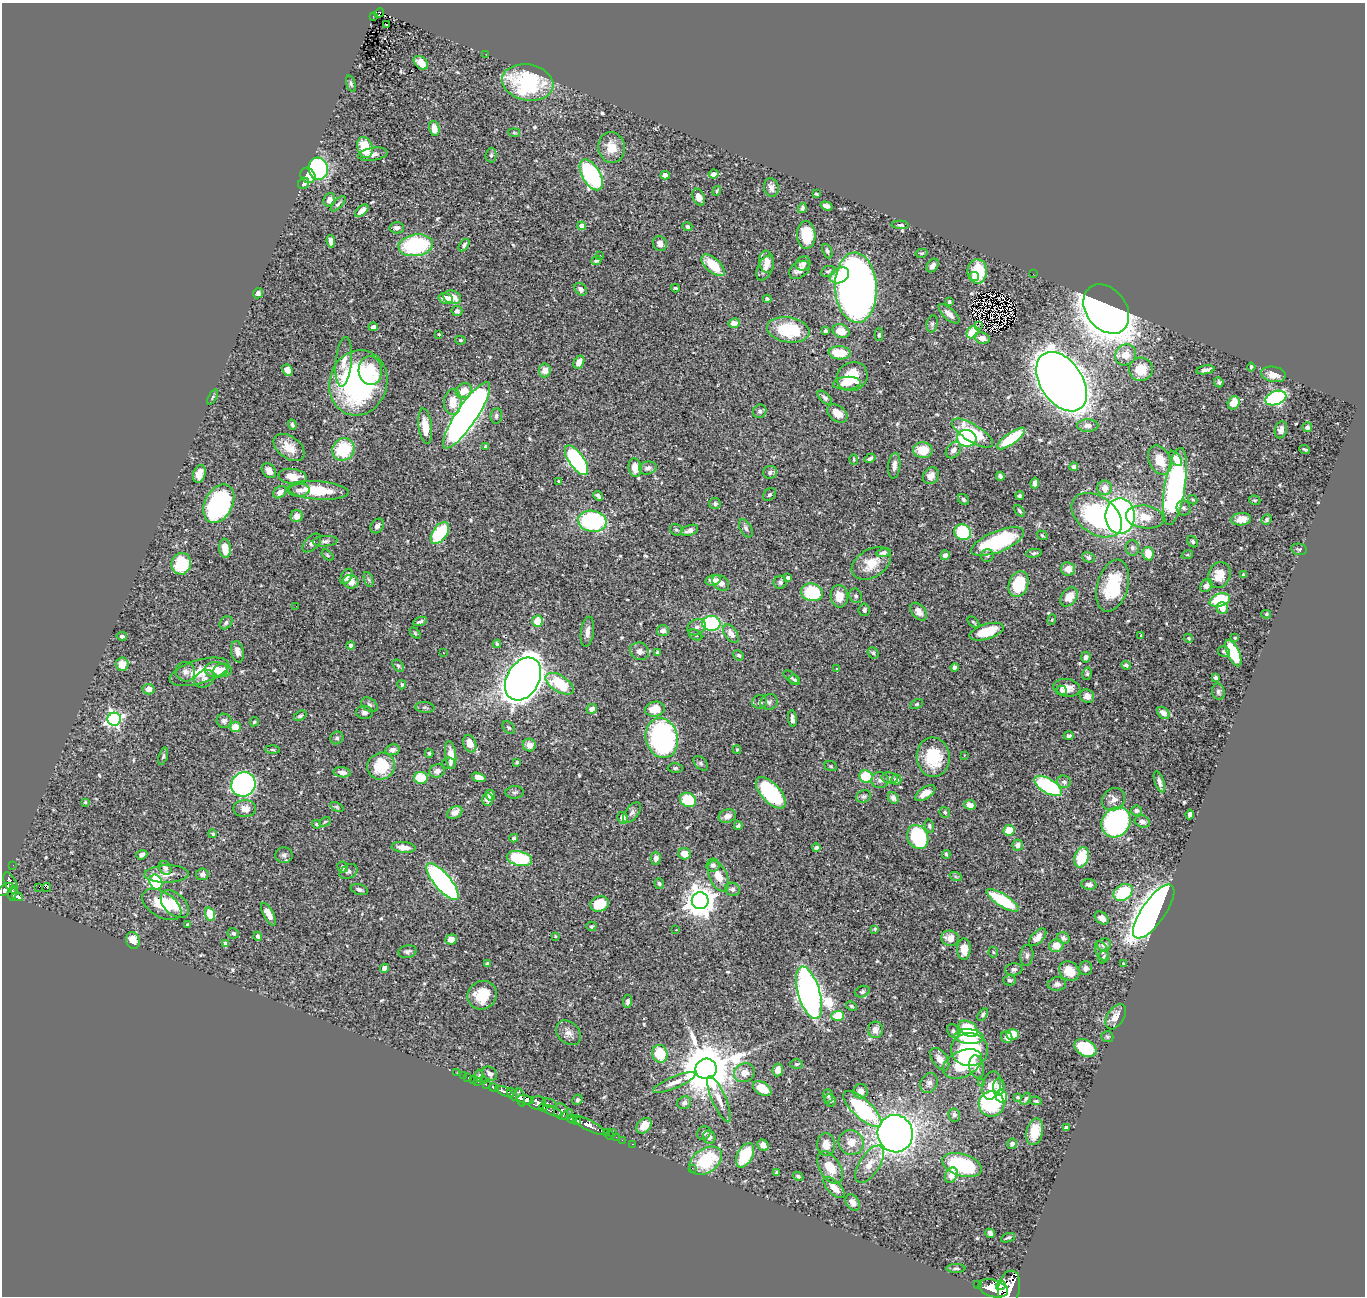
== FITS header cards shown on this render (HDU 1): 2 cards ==
NAXIS1  =                 1363
NAXIS2  =                 1294

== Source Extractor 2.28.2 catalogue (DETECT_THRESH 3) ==
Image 1363 x 1294 px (HDU 1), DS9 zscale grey, 1 PNG px = 1 image px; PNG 1367 x 1298 px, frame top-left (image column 1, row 1294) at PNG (2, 3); each listed source drawn as its Kron ellipse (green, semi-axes under 4 px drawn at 4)
Background 0.668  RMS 0.023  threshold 0.069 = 3 sigma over >= 5 px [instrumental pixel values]
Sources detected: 583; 4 with non-positive FLUX_AUTO (blend fragments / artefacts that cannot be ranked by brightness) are neither listed nor drawn; of the other 579, the 500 brightest by FLUX_AUTO listed and drawn (79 fainter detections omitted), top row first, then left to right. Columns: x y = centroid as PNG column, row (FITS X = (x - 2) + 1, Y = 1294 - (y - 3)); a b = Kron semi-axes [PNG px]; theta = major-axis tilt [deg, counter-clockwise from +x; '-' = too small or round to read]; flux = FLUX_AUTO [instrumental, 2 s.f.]
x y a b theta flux
379 13 5 3 - 4.2
373 16 3 2 - 2.9
387 24 3 2 - 3.6
486 54 2 2 - 3.1
421 63 8 5 -42 16
528 82 26 18 -10 180
351 84 8 4 -74 3.3
434 128 8 5 -78 13
514 133 6 4 -7 2
611 147 15 13 -77 26
365 148 11 7 -73 38
373 154 15 6 8 9.3
491 155 7 5 89 3
318 169 11 9 -74 210
714 174 5 4 - 6.2
308 175 8 7 - 18
591 175 17 9 -59 220
665 175 5 4 - 6.6
304 183 6 5 - 5.1
771 187 9 7 -79 7.8
717 191 5 3 - 2
816 194 4 3 - 2.2
699 197 9 5 -66 9.8
329 200 7 5 64 8.4
338 204 10 4 45 3.4
826 206 6 4 -17 6.9
802 208 5 4 - 3.4
362 211 8 4 42 12
900 225 8 4 -2 3.1
582 226 4 4 - 14
687 227 5 4 - 4.1
397 228 7 5 -2 7.3
806 235 14 9 -86 43
331 241 6 4 -81 9.3
660 244 8 6 -64 8.8
416 245 17 10 8 170
464 245 7 4 54 3.7
827 251 7 4 -67 3.5
922 253 6 4 13 2.3
600 256 3 3 - 9.6
596 261 5 4 - 3.4
767 262 11 7 -83 14
803 263 8 7 - 8
713 265 14 7 -41 47
933 265 7 5 52 6.4
765 268 13 7 65 11
799 270 11 7 34 12
828 271 7 5 24 3.1
977 271 12 10 90 57
1033 274 2 2 - 15
839 275 10 7 28 34
974 277 4 4 - 9.1
675 288 4 3 - 2.3
856 288 35 21 -87 1700
581 289 7 5 -51 5.4
258 293 5 5 - 4.3
452 297 9 6 -16 19
446 298 7 5 -14 18
767 299 4 3 - 3.8
949 302 4 3 - 3
1106 309 27 20 -52 2000
457 311 5 5 - 4.4
949 314 13 5 -43 9.7
734 323 6 5 - 13
932 324 8 5 81 3.4
978 325 4 2 - 3
373 327 5 4 - 5.8
788 330 21 12 -9 81
825 331 4 3 - 3.4
841 331 9 6 -22 22
972 332 6 5 - 40
439 334 3 3 - 2.1
879 335 6 4 88 2.3
982 338 8 5 -15 10
460 340 5 4 - 2.7
840 353 11 6 -5 38
1126 355 11 10 - 24
344 362 25 8 85 17
579 362 7 5 61 14
1251 367 4 3 - 2.1
1141 369 12 12 - 39
287 370 6 5 - 12
370 370 14 11 -84 26
545 370 7 6 - 15
1205 370 9 4 11 7.9
1273 374 12 7 -11 16
852 377 16 14 29 45
1062 382 33 21 -56 3400
1219 382 5 4 - 3.1
358 383 33 29 72 330
847 383 14 6 5 13
464 391 8 7 - 22
213 397 8 4 63 2.3
825 398 9 5 -45 3.9
1276 398 11 7 19 250
453 402 13 8 87 25
1234 403 7 5 59 19
760 411 7 6 - 4.1
837 413 11 7 -39 17
467 415 39 10 56 1400
496 416 8 5 84 4.1
292 424 5 4 - 2.9
425 426 18 6 -83 28
1088 426 10 6 0 6.8
1307 427 5 5 - 3.6
1281 430 8 6 76 6.9
973 433 23 8 -32 78
967 438 10 8 -13 120
1011 438 16 5 36 83
486 446 4 3 - 2
289 447 17 11 -37 24
343 449 12 10 51 84
1305 449 5 3 - 2
923 450 10 8 -2 33
953 450 9 6 52 8
870 458 6 3 32 3.3
1175 458 9 5 -54 11
854 459 5 4 - 2
576 460 17 7 -55 250
1160 460 15 10 -65 31
894 466 13 6 84 9
1074 467 4 4 - 4.6
635 468 9 6 -81 20
648 468 9 6 13 7.4
269 471 8 6 -48 11
770 472 7 6 - 5.3
199 474 9 6 71 14
931 476 9 7 52 12
1000 476 4 4 - 5.6
293 477 14 7 -8 21
559 481 4 4 - 2.4
1035 483 5 4 - 5.3
1175 486 39 10 81 420
1105 488 7 7 - 14
299 490 10 6 6 6.6
318 490 31 9 -4 62
280 492 7 5 36 9
769 495 7 5 41 3.4
598 496 5 3 - 4.3
1020 496 4 4 - 2.7
963 499 6 5 - 3.2
1193 500 5 4 - 2
1255 500 6 4 -18 2
219 504 20 14 62 270
715 504 5 5 - 3.6
1184 508 7 7 - 4.8
1019 511 6 3 -53 3.2
1097 515 28 18 -36 210
297 516 6 6 - 10
1120 516 18 14 -90 640
1145 517 19 11 -7 23
1241 519 10 6 7 17
1267 520 5 4 - 2.7
592 521 14 10 -8 170
377 526 8 6 54 6.7
746 528 10 5 -60 5
676 530 6 5 - 2.9
690 530 9 5 17 9.2
963 532 8 8 - 97
440 533 12 7 56 93
1042 535 6 4 -32 2
325 541 12 5 3 5.1
998 542 28 10 21 150
1193 542 6 5 - 2.6
312 543 11 6 45 5.6
225 548 10 5 -85 19
1132 548 7 6 - 5
1299 549 8 5 -8 2.8
884 552 7 4 14 6.2
1034 553 8 4 8 3.1
1148 554 7 5 -80 27
327 555 7 4 -38 2.6
945 555 5 5 - 6.7
1187 555 6 4 18 1.9
987 556 6 6 - 4.1
1088 557 6 5 - 4
871 563 21 14 32 31
181 564 11 9 73 69
1068 569 7 6 - 14
1219 575 13 11 67 24
1243 575 3 3 - 2
346 576 8 5 57 7.2
788 577 4 3 - 4
369 580 8 3 -71 3.1
713 580 8 5 14 12
351 582 7 7 - 14
780 582 6 6 - 4.6
721 583 9 6 -37 8.9
1019 584 13 9 71 65
1113 586 27 15 74 87
1206 586 7 5 49 6.6
812 592 11 9 -15 92
839 596 11 8 -85 21
856 596 7 6 - 4.5
1069 597 10 7 53 22
1220 600 10 6 17 77
296 606 2 2 - 2.4
1222 608 6 6 - 11
864 610 6 5 - 3.7
919 612 10 6 -50 10
1266 614 5 4 - 2.2
1052 620 5 4 - 1.9
420 621 7 3 21 3.2
537 621 5 5 - 31
973 622 7 3 -42 2
226 623 7 5 48 3.6
711 623 9 7 -1 130
697 627 10 7 30 7.3
663 631 6 5 - 8.4
587 632 15 6 82 10
987 632 18 7 17 47
415 633 6 4 -46 2.2
731 634 10 6 -55 11
696 635 7 5 -30 3.2
122 636 5 4 - 4.1
1141 636 4 3 - 29
1188 638 5 4 - 2.3
1235 638 3 3 - 1.9
497 644 4 4 - 3.3
351 645 4 4 - 4.1
640 651 10 8 -27 8.2
1224 651 6 5 - 2.7
237 652 11 6 -78 9.4
657 652 4 3 - 2.6
443 653 3 3 - 1.9
873 653 6 5 - 2.9
1233 653 14 6 -66 81
739 655 5 5 - 3.9
1086 657 5 5 - 4.3
122 664 7 6 - 18
1126 665 5 3 - 3.4
398 666 7 5 -49 2.7
955 668 4 3 - 5.6
836 669 3 3 - 3.2
216 670 11 8 -2 22
222 670 9 6 8 14
185 672 10 9 - 8.8
199 672 31 12 16 38
1087 674 6 5 - 2.8
791 677 9 5 -37 3.4
1216 678 4 4 - 8.7
204 679 11 8 33 8.6
523 679 23 16 60 2300
795 680 6 4 -39 2.7
560 684 16 8 -32 75
402 685 4 4 - 2.6
1067 688 14 8 -9 17
149 689 6 5 - 14
1062 690 6 4 -34 3.4
1218 692 8 6 -78 4.5
1087 696 7 6 - 7.4
760 702 7 7 - 4.4
769 702 9 7 26 5.1
917 704 7 4 26 2.2
369 705 9 6 -38 4.4
425 707 10 5 -5 3.6
592 709 5 4 - 6.6
655 709 10 7 12 25
364 713 8 6 -2 5.5
1163 713 7 5 -42 11
300 716 7 4 31 3.7
114 719 6 6 - 450
792 719 8 3 -84 6.2
224 721 7 7 - 5
254 722 5 4 - 2.2
235 727 5 5 - 26
509 728 7 5 -49 3.1
1069 736 5 4 - 3.2
337 738 7 6 - 3.7
662 738 20 16 -74 380
470 744 9 6 -69 22
529 745 6 6 - 11
272 750 7 3 -2 2.4
392 750 7 5 10 5.9
737 750 4 3 - 2
429 753 4 3 - 2.1
451 755 14 5 -84 19
964 755 3 2 - 3.1
163 756 9 4 72 3.7
933 757 20 16 -83 68
517 762 4 3 - 2
449 763 6 6 - 3.6
701 763 9 5 -46 3.7
381 766 14 13 - 56
831 766 6 5 - 2.1
675 768 7 5 0 3
437 771 8 6 21 8.2
342 772 9 5 -7 7.2
479 777 7 4 -19 12
866 777 7 6 - 55
421 778 7 6 - 42
890 778 8 5 -9 4.5
880 780 8 8 - 7.6
896 780 5 5 - 5.7
1064 782 7 6 - 6.5
1159 782 11 4 -71 6.8
243 784 12 12 - 440
1048 786 15 7 -31 170
515 792 9 6 3 3.8
771 793 19 9 -47 160
925 793 11 6 32 16
490 795 5 4 - 7.3
864 796 7 6 - 3.8
893 798 6 5 - 6.4
488 799 6 5 - 15
1114 799 12 10 42 12
688 800 8 7 - 62
85 802 4 4 - 2.2
970 805 6 5 - 9.3
337 807 7 4 -27 2.1
245 808 11 8 0 13
1136 811 5 5 - 5.9
945 812 6 5 - 2.8
455 813 8 5 29 12
632 813 12 6 51 5.1
1190 814 5 4 - 4.9
727 816 9 6 19 9.5
622 818 6 5 - 9.9
325 822 6 4 30 1.9
1116 822 16 14 54 340
1142 822 7 6 - 7.1
317 824 4 4 - 2.8
738 826 4 3 - 2.9
929 826 6 4 -75 3.3
1009 830 5 5 - 40
213 834 4 4 - 2.1
918 837 12 10 -64 150
514 838 4 4 - 3.9
1018 845 5 5 - 6
403 847 12 5 -6 14
816 848 4 4 - 4.3
684 854 6 5 - 15
946 854 4 3 - 2.1
142 855 5 4 - 6
284 855 8 8 - 5.3
1081 857 10 7 73 49
519 858 13 7 -13 110
656 858 6 5 - 6.5
13 865 2 2 - 3.1
713 865 6 6 - 5.6
342 867 5 5 - 4.8
165 868 7 5 -61 4.4
348 872 9 6 31 4.6
166 874 22 8 1 17
202 874 6 6 - 6.3
718 876 16 9 -66 23
956 877 6 4 -19 2.7
156 882 8 6 -60 110
442 882 23 8 -50 440
11 883 12 5 -63 320
659 884 5 4 - 2.7
1089 884 7 5 -8 5.9
39 887 2 2 - 620
47 888 4 2 - 77
732 889 7 6 - 4.8
5 890 9 4 34 410
359 890 9 5 -16 4.7
1123 892 10 7 33 85
12 893 7 3 86 150
17 897 5 3 - 150
1003 900 19 6 -32 98
700 901 8 8 - 2400
175 904 17 10 -44 29
600 904 9 7 18 45
162 905 22 12 -32 51
1154 912 32 11 55 2700
210 914 7 5 -72 38
268 914 13 5 -62 15
1102 918 8 5 -38 11
187 924 4 3 - 2.2
591 926 5 4 - 2.6
875 929 4 4 - 2.2
676 930 3 2 - 2.8
233 933 6 5 - 3
258 936 4 4 - 3.9
555 936 3 3 - 1.9
1038 937 11 5 44 11
950 938 9 7 -16 18
1063 938 6 5 - 4.4
451 939 6 5 - 13
133 940 8 6 -71 17
226 944 4 4 - 16
1104 945 7 6 - 8.6
1056 946 7 6 - 19
964 949 11 6 89 24
1102 951 10 6 -68 6
407 952 9 6 9 4.6
993 952 5 5 - 2
1027 955 10 6 85 5.7
1104 957 6 5 - 3.3
488 964 4 3 - 4.9
1124 964 3 3 - 2.9
384 968 4 4 - 10
1085 968 7 6 - 6.4
1014 969 9 6 7 4.2
1069 971 11 9 -35 28
1010 980 6 5 - 3.2
1057 984 9 6 6 5.8
862 992 7 5 22 3
809 993 27 11 -73 1300
482 995 15 14 - 42
627 1001 7 4 86 5.1
851 1006 6 4 -27 2.3
983 1014 7 4 57 2.7
838 1016 6 5 - 40
1116 1017 14 8 58 14
968 1029 10 7 -32 80
875 1030 8 7 - 7.7
953 1031 7 5 -60 4.3
568 1033 14 10 -43 11
1012 1034 6 5 - 28
969 1036 15 7 -4 42
1007 1037 6 5 - 8.3
1107 1037 6 5 - 2.5
1085 1048 12 8 -28 92
970 1050 18 16 -4 130
660 1054 9 7 -75 50
940 1059 13 7 -54 12
796 1064 6 5 - 2.8
962 1064 21 13 26 77
977 1067 12 7 -80 11
706 1069 10 10 - 11000
778 1070 6 5 - 12
457 1073 2 2 - 5.4
744 1073 10 9 - 13
490 1074 8 6 -37 7.9
463 1076 2 2 - 1.9
479 1076 6 4 78 2.9
468 1077 3 2 - 9.9
473 1080 3 2 - 14
477 1081 3 2 - 13
483 1081 2 2 - 6.4
674 1083 23 5 22 14
929 1083 10 8 58 6.8
982 1083 2 2 - 16
486 1085 4 3 - 140
992 1085 14 9 76 24
999 1087 8 5 85 9.8
494 1088 5 3 - 160
762 1088 10 6 -34 28
860 1091 7 7 - 13
504 1092 10 4 -24 640
512 1094 7 4 -64 450
828 1096 7 5 -88 3.2
1001 1096 6 6 - 42
521 1097 9 4 -76 690
1018 1097 4 4 - 2.2
719 1099 25 7 -67 18
1026 1099 6 3 58 2.7
525 1100 8 4 -12 1000
577 1100 5 4 - 2.5
830 1100 6 5 - 4.2
1036 1101 6 4 -9 2.1
538 1103 8 6 9 620
549 1103 7 4 -13 72
684 1103 7 6 - 5.2
992 1104 13 12 - 150
543 1107 4 3 - 110
862 1109 24 9 -43 160
552 1111 10 4 -21 460
561 1112 8 7 - 320
567 1114 6 3 43 130
954 1115 6 6 - 5
572 1119 5 3 - 310
577 1121 4 3 - 470
589 1125 18 5 -28 930
644 1126 9 6 47 21
1066 1127 4 3 - 2.4
606 1132 3 3 - 16
613 1132 3 3 - 51
1035 1132 13 8 78 32
704 1133 7 6 - 4.4
895 1134 18 17 - 1800
610 1135 4 3 - 30
616 1137 2 2 - 10
709 1137 7 6 - 9.5
622 1140 2 2 - 7.1
851 1142 13 12 - 22
632 1144 3 2 - 15
1012 1144 5 4 - 5.9
763 1145 6 5 - 12
826 1145 11 9 -90 19
745 1155 13 7 62 76
706 1161 18 12 34 93
870 1164 21 10 57 23
962 1165 20 11 -16 140
692 1168 2 2 - 24
830 1168 18 10 -60 35
777 1173 4 3 - 3.1
951 1175 8 6 62 12
798 1176 5 4 - 3.3
834 1188 13 6 -46 18
853 1202 9 6 -57 12
990 1233 5 4 - 5.1
1008 1238 7 2 21 2.4
956 1268 9 3 0 2.9
978 1285 3 3 - 73
1001 1285 5 4 - 480
993 1288 15 8 -16 2400
1009 1288 18 10 78 3500
At the frame edge (FLAGS 8, measured only in part): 1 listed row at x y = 1009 1288
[79 fainter detections neither listed nor drawn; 4 non-positive-flux detections neither listed nor drawn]